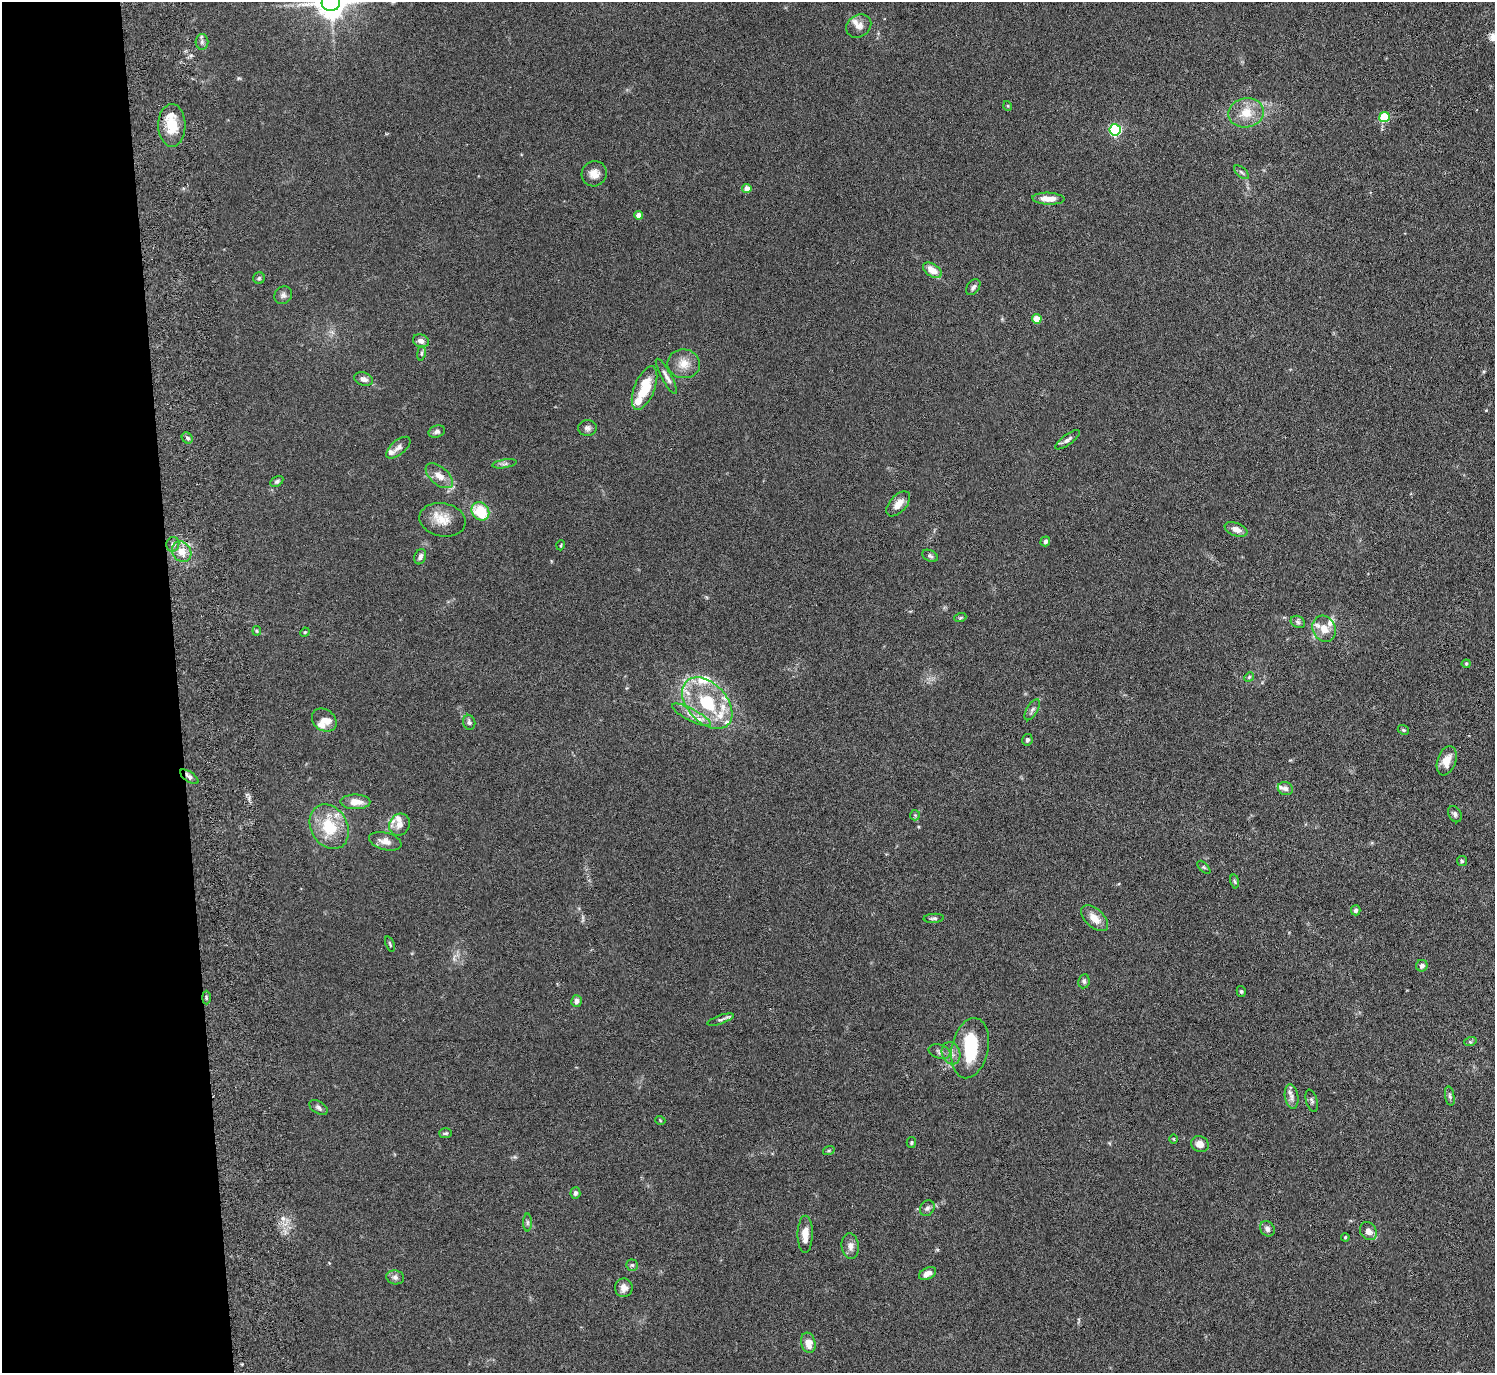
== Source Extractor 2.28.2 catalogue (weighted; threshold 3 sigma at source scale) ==
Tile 4 of 3 x 3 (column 1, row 2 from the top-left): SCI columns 82-1574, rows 1565-2935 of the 4639 x 4599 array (HDU 1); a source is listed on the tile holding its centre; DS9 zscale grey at full resolution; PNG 1497 x 1375 px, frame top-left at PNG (2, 2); each listed source drawn as its Kron ellipse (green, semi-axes under 4 px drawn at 4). Shown black and unused: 12% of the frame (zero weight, under 3 of 6 exposures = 7% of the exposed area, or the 3 px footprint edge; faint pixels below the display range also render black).
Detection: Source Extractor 2.28.2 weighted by HDU 2 'WHT'; one run over the whole footprint, this tile lists its part. Background 0.109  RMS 0.0045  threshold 0.0186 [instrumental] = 3 sigma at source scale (4.09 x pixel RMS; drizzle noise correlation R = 1.36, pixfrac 0.8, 0.05/0.05 arcsec/px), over >= 5 px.
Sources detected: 123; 2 inside a brighter object's white glare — neither listed nor drawn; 16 inside a brighter listed object's ellipse — not listed separately; the other 105 listed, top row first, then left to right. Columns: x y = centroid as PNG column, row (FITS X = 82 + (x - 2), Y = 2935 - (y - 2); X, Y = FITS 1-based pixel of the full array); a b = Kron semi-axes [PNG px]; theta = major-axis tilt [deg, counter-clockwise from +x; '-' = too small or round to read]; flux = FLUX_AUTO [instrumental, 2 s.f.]
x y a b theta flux
331 3 9 8 - 700
859 26 13 11 34 2.9
202 42 8 6 89 1.2
1008 106 5 3 - 0.34
1246 113 18 14 11 7.6
1384 117 5 5 - 19
172 125 21 13 -89 9.4
1115 130 6 5 - 49
1241 172 9 4 -43 0.84
594 174 13 12 - 3.5
747 189 4 4 - 4
1048 199 16 6 -2 4.7
639 215 4 4 - 3
932 270 10 6 -34 4.8
259 278 6 5 - 0.69
973 287 9 6 51 1.2
283 295 9 8 - 1.5
1037 319 5 4 - 8.5
421 341 8 6 -19 1.7
421 353 7 4 81 0.67
684 364 16 14 -7 5.3
666 376 20 5 -61 2.1
364 379 10 6 -18 2
645 388 23 10 68 13
587 428 9 8 - 1.5
437 432 8 6 17 1.2
187 438 6 5 - 0.81
1068 440 14 5 36 1.5
398 448 15 7 39 1.8
504 464 12 3 10 1.1
439 476 16 9 -40 4
277 481 7 4 31 0.84
898 504 15 8 48 3.7
480 511 10 8 -50 14
443 520 23 16 -11 7.1
1236 529 12 6 -22 3
1045 541 5 4 - 0.93
173 544 7 6 - 1.4
561 545 5 3 - 0.37
182 552 11 9 -55 4.6
930 556 8 5 -27 0.9
420 557 8 5 69 1.4
960 618 6 4 19 0.57
1298 622 7 6 - 0.93
1324 629 13 11 -63 5
257 631 5 4 - 0.49
305 632 5 4 - 0.43
1466 664 4 4 - 0.43
1249 677 5 4 - 0.54
707 703 30 19 -47 24
1032 710 12 5 59 1.3
691 715 21 6 -27 3.6
324 720 13 10 -37 3.2
469 722 8 6 -73 1
1403 730 6 4 -22 0.62
1027 740 6 5 - 0.76
1447 761 15 9 70 4.8
189 777 11 5 -35 1.3
1285 789 8 6 -22 1.6
355 802 15 7 0 4.9
1455 814 8 6 -62 1.2
915 815 5 5 - 0.57
399 825 11 10 - 3.2
329 827 23 18 -61 15
385 841 16 8 -14 3.3
1462 861 5 5 - 0.62
1204 867 8 3 -45 0.52
1235 881 7 3 -80 0.55
1356 910 5 5 - 1
934 918 10 4 4 0.92
1094 918 16 9 -43 4.6
390 944 8 3 -71 0.53
1422 966 6 5 - 1.3
1084 981 7 5 82 0.9
1241 991 5 4 - 0.61
206 998 7 3 -90 0.6
576 1001 6 5 - 2.1
720 1020 14 4 19 1.2
1470 1042 6 4 17 0.54
970 1048 30 18 78 18
939 1052 11 7 -18 1.5
951 1053 11 9 -72 2.7
1292 1096 12 6 -81 2
1450 1096 10 4 -79 0.86
1312 1101 11 5 -75 1
318 1107 10 6 -32 1.2
660 1120 5 3 - 0.34
446 1133 6 5 - 0.67
1174 1139 5 3 - 0.34
911 1142 5 4 - 0.61
1200 1144 9 7 -26 2.9
829 1150 6 4 19 0.51
575 1193 6 5 - 1.1
927 1208 8 7 - 1.3
527 1223 9 4 -90 0.83
1267 1229 8 7 - 1.5
1368 1231 9 8 - 2.6
805 1234 18 7 89 4.4
1345 1237 4 3 - 0.41
850 1246 12 8 -84 2.5
632 1265 5 5 - 0.7
927 1274 9 5 25 2.9
395 1277 9 7 -11 1.4
624 1288 9 8 - 2.5
808 1343 10 7 -75 5.1
Overlapping masked pixels (flux is a lower limit): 1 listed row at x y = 189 777
Isophote crosses this tile's border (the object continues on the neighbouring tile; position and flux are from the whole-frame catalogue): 1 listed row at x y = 331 3